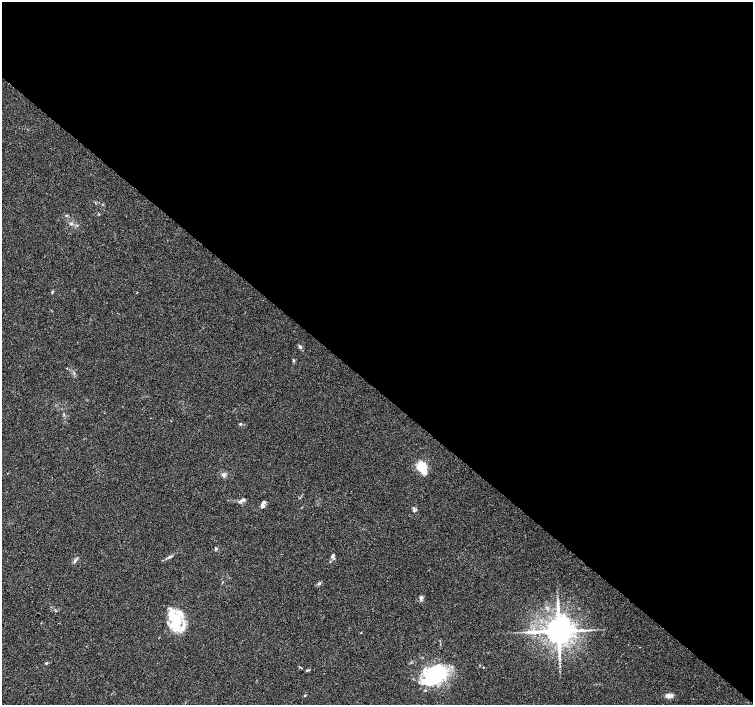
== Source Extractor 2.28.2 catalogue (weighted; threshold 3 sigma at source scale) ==
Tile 3 of 4 x 4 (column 3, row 1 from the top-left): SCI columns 3012-4513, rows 4455-5860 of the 6016 x 6028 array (HDU 1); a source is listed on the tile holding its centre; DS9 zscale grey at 2 x 2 block average (1 PNG px = mean of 2 x 2 image px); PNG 755 x 707 px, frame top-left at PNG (2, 2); no overlay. Shown black and unused: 55% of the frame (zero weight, under 3 of 4 exposures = <1% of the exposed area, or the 3 px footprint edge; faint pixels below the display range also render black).
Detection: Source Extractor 2.28.2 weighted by HDU 2 'WHT'; one run over the whole footprint, this tile lists its part. Background 0.0466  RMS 0.0039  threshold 0.0176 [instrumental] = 3 sigma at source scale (4.5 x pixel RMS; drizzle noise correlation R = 1.50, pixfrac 1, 0.0396/0.0396 arcsec/px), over >= 5 px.
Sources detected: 31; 1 inside a brighter object's white glare — not listed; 6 inside a brighter listed object's ellipse — not listed separately; the other 24 listed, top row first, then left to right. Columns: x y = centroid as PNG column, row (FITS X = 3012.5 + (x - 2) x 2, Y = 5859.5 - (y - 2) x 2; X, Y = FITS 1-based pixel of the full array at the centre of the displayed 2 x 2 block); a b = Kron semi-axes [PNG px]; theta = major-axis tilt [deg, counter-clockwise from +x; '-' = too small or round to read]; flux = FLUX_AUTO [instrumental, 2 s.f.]
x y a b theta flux
71 223 4 3 - 1.1
300 347 5 3 - 1.6
293 360 4 2 - 0.86
240 424 3 3 - 0.93
422 467 6 5 - 38
224 475 5 4 - 2.6
240 501 5 3 - 1.8
263 505 9 4 83 2.8
414 510 4 3 - 1.4
216 549 3 3 - 1.4
332 556 6 3 51 1.7
169 557 5 3 - 1.6
75 561 6 3 57 1.6
319 583 6 3 32 1.4
421 598 6 4 73 1.9
176 624 22 15 68 28
559 631 7 6 - 1900
46 663 4 3 - 0.93
300 667 3 2 - 0.6
483 667 2 2 - 0.35
307 670 3 3 - 0.79
435 675 24 18 -4 58
305 695 3 2 - 0.64
669 695 8 5 4 5.2
Diffuse or blended objects may show on this block-average render without a row.